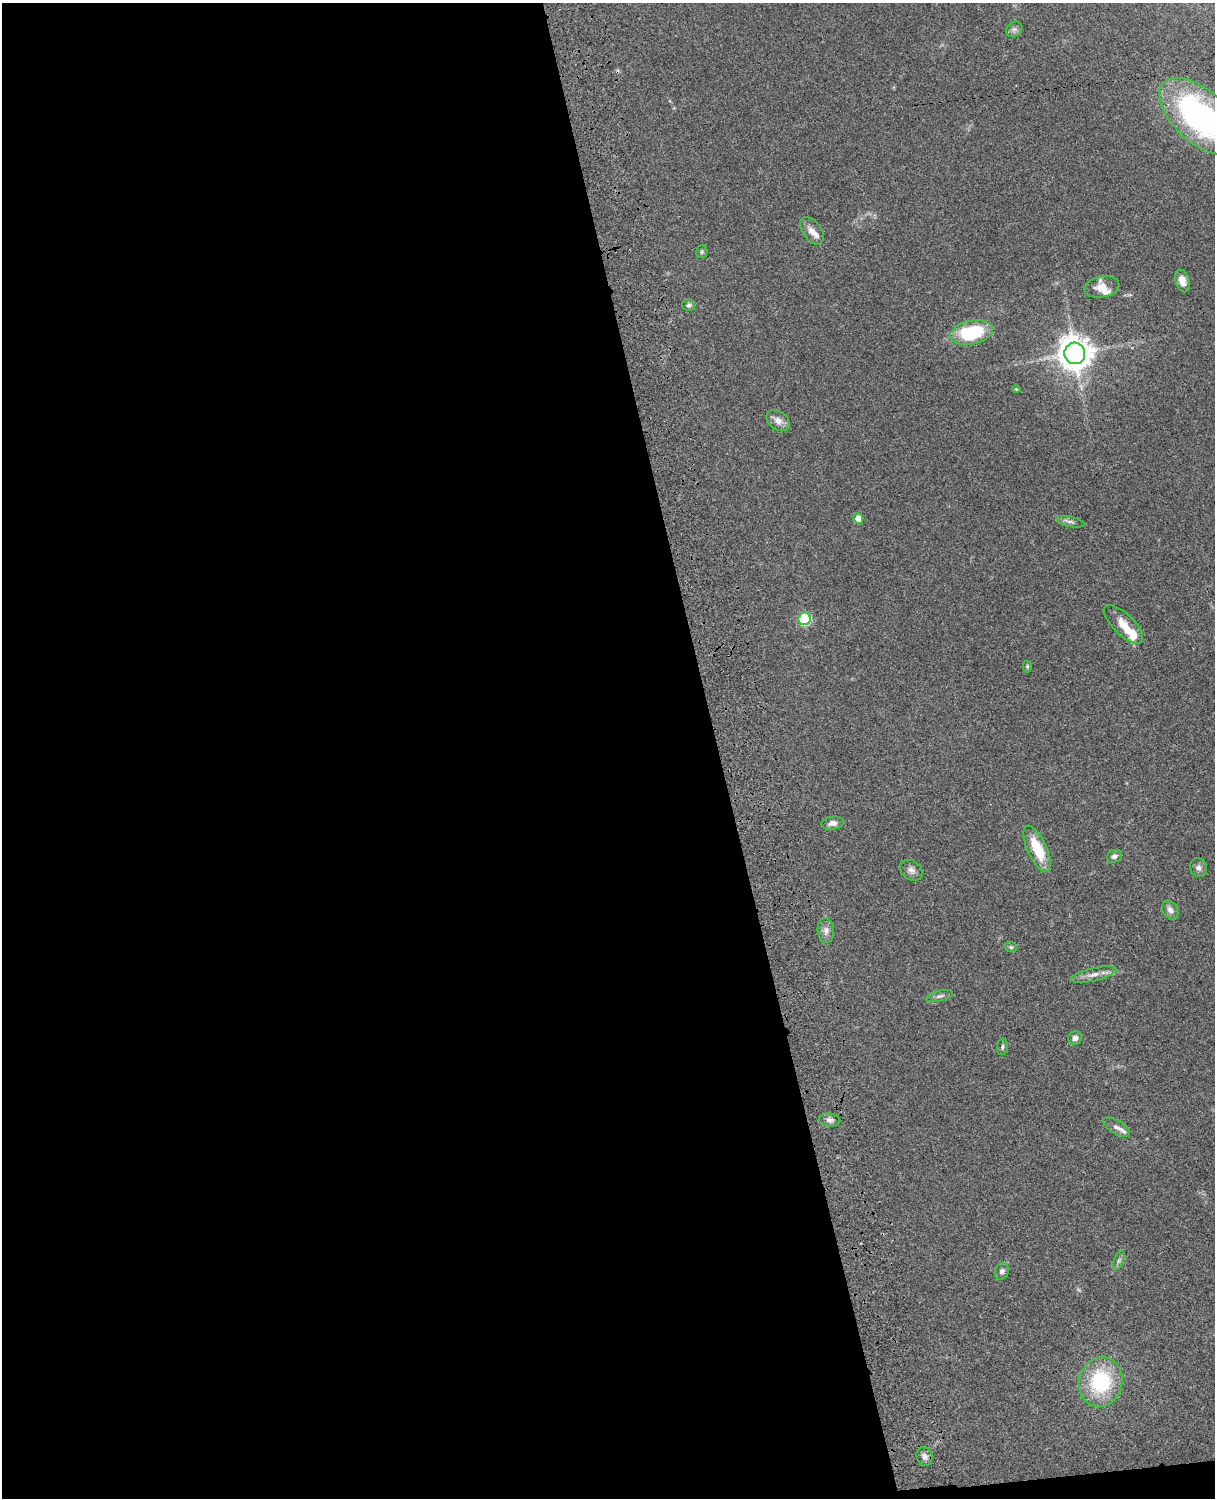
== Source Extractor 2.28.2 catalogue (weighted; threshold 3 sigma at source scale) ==
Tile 9 of 4 x 3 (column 1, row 3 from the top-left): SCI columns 121-1333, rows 276-1771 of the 5090 x 4927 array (HDU 1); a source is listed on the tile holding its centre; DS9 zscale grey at full resolution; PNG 1217 x 1500 px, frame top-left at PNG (2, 3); each listed source drawn as its Kron ellipse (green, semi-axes under 4 px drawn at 4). Shown black and unused: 60% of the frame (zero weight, under 3 of 4 exposures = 6% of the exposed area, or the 3 px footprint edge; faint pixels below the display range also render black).
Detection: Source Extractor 2.28.2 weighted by HDU 2 'WHT'; one run over the whole footprint, this tile lists its part. Background 0.0768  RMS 0.0059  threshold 0.0265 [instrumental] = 3 sigma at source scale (4.5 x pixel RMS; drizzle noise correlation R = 1.50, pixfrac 1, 0.05/0.05 arcsec/px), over >= 5 px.
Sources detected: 39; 5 inside a brighter listed object's ellipse — not listed separately; the other 34 listed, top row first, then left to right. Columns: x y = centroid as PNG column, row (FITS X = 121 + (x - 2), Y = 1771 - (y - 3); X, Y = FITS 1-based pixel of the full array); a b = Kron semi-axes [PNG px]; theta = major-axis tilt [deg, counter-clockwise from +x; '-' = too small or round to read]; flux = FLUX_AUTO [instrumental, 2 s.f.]
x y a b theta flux
1014 29 9 7 42 1.9
1200 116 50 26 -42 140
812 231 15 9 -54 4.6
702 252 6 5 - 0.98
1182 281 11 7 -72 4.7
1102 287 18 10 11 6.6
688 305 6 5 - 1.3
971 332 21 12 12 41
1075 353 11 10 - 1000
1016 389 4 3 - 0.51
778 420 13 9 -35 4.2
858 519 5 5 - 6.5
1071 522 14 5 -12 2
805 619 6 6 - 52
1123 624 25 10 -44 9.8
1027 666 6 4 89 0.81
833 823 11 6 9 2.8
1037 849 25 9 -65 19
1114 856 8 6 28 1.9
1198 868 9 8 - 2.3
911 870 12 9 -36 2.9
1170 910 10 7 -57 2.8
826 930 12 8 -86 3
1011 947 6 5 - 0.9
1094 975 23 6 13 4.6
940 996 13 5 14 1.9
1075 1038 7 6 - 2.6
1002 1047 8 5 81 1.2
830 1120 11 6 -6 2.1
1117 1127 15 7 -32 2.6
1119 1261 10 4 68 1.5
1002 1271 8 6 69 1.9
1101 1382 25 21 75 45
924 1456 9 8 - 2.7
Isophote crosses this tile's border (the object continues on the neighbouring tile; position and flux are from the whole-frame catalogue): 1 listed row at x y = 1200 116